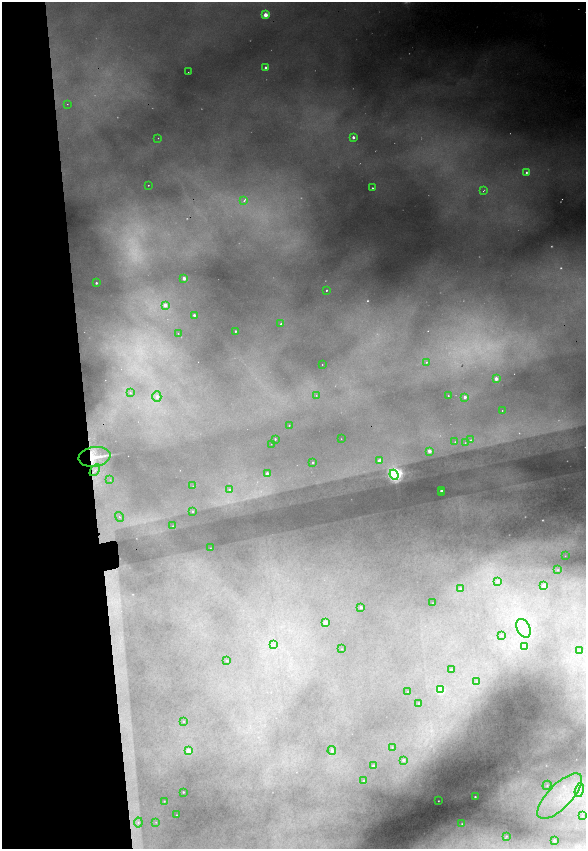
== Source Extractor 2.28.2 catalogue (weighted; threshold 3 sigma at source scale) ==
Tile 5 of 4 x 4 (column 1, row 2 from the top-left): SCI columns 329-1496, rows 3387-5080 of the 5212 x 6773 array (HDU 1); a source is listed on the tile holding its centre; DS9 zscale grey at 2 x 2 block average (1 PNG px = mean of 2 x 2 image px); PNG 588 x 851 px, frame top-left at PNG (2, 2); each listed source drawn as its Kron ellipse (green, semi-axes under 4 px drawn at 4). Shown black and unused: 15% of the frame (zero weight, under 2 of 4 exposures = <1% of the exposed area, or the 3 px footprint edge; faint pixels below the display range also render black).
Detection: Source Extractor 2.28.2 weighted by HDU 2 'WHT'; one run over the whole footprint, this tile lists its part. Background 0.48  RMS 0.025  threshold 0.111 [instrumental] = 3 sigma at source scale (4.5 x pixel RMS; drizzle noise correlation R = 1.50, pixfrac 1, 0.05/0.05 arcsec/px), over >= 5 px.
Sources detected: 127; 29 too faint to see at this stretch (2 x 2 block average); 1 inside a brighter object's white glare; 3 cosmic-ray / hot-pixel residue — neither listed nor drawn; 1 coinciding with a brighter row at this scale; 1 inside a brighter listed object's ellipse — not listed separately; the other 92 listed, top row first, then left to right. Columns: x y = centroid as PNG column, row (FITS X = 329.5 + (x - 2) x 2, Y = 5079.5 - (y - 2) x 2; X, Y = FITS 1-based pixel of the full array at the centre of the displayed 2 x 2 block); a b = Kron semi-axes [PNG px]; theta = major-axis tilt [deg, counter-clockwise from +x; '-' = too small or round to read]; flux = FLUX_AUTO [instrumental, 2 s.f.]
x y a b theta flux
265 15 3 2 - 150
265 68 2 2 - 32
188 72 2 2 - 2.2
67 104 2 2 - 2.4
353 137 2 2 - 29
158 138 2 2 - 2.4
526 172 3 3 - 16
148 185 2 2 - 3.9
372 188 2 2 - 25
484 191 3 2 - 6.6
244 201 3 2 - 9.2
184 278 2 2 - 55
96 283 2 2 - 12
326 290 2 2 - 13
165 305 3 3 - 63
194 315 2 2 - 20
281 324 3 2 - 13
235 331 2 2 - 9.6
178 333 2 2 - 2.8
426 362 2 2 - 7.7
322 365 2 2 - 2.9
496 379 2 2 - 57
130 393 3 2 - 4.8
316 395 2 2 - 3.7
448 395 2 2 - 5
157 397 5 4 - 28
465 397 3 2 - 23
502 411 2 2 - 10
289 426 2 2 - 27
275 439 2 2 - 7.6
341 439 2 2 - 3.9
471 440 4 3 - 11
455 442 2 2 - 4.9
465 443 3 3 - 9.1
271 444 2 2 - 1.4
429 451 2 2 - 58
94 457 16 10 9 160
380 460 3 3 - 69
313 462 2 2 - 9.5
95 470 6 3 55 16
267 474 3 3 - 30
394 475 5 4 - 1900
110 480 3 2 - 4.5
193 486 2 2 - 3.2
230 490 4 4 - 18
441 490 2 2 - 29
442 493 2 2 - 3.1
192 512 3 3 - 8.5
119 517 5 3 - 10
173 526 3 3 - 4.6
210 548 2 2 - 2
565 556 2 2 - 1.3
558 570 2 2 - 3
497 581 4 4 - 20
544 586 3 2 - 120
460 589 3 3 - 17
433 603 2 2 - 2.3
361 607 2 2 - 22
325 622 2 2 - 82
523 628 10 6 -65 47
501 635 3 3 - 6.2
273 645 4 2 - 6.6
525 646 3 3 - 62
342 649 2 2 - 2.3
580 650 4 4 - 11
227 661 2 2 - 5.2
451 670 2 2 - 11
477 682 3 2 - 4.4
440 690 3 3 - 400
408 692 2 2 - 4.4
419 703 2 2 - 5
183 721 3 3 - 6.6
392 747 2 2 - 2.8
188 751 3 3 - 93
332 751 4 3 - 19
403 760 2 2 - 19
373 766 2 2 - 15
364 781 2 2 - 32
547 785 5 4 - 9.2
579 790 7 4 76 20
183 792 2 2 - 6.8
560 796 29 12 46 180
475 797 2 2 - 6.9
164 801 2 2 - 3.7
438 801 2 2 - 3.6
176 815 2 2 - 2.6
582 816 2 2 - 2.1
138 822 5 4 - 16
156 822 3 2 - 3.4
462 824 2 2 - 3.7
506 836 2 2 - 3.1
554 841 2 2 - 32
Overlapping masked pixels (flux is a lower limit): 1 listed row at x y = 94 457
Diffuse or blended objects may show on this block-average render without a row.